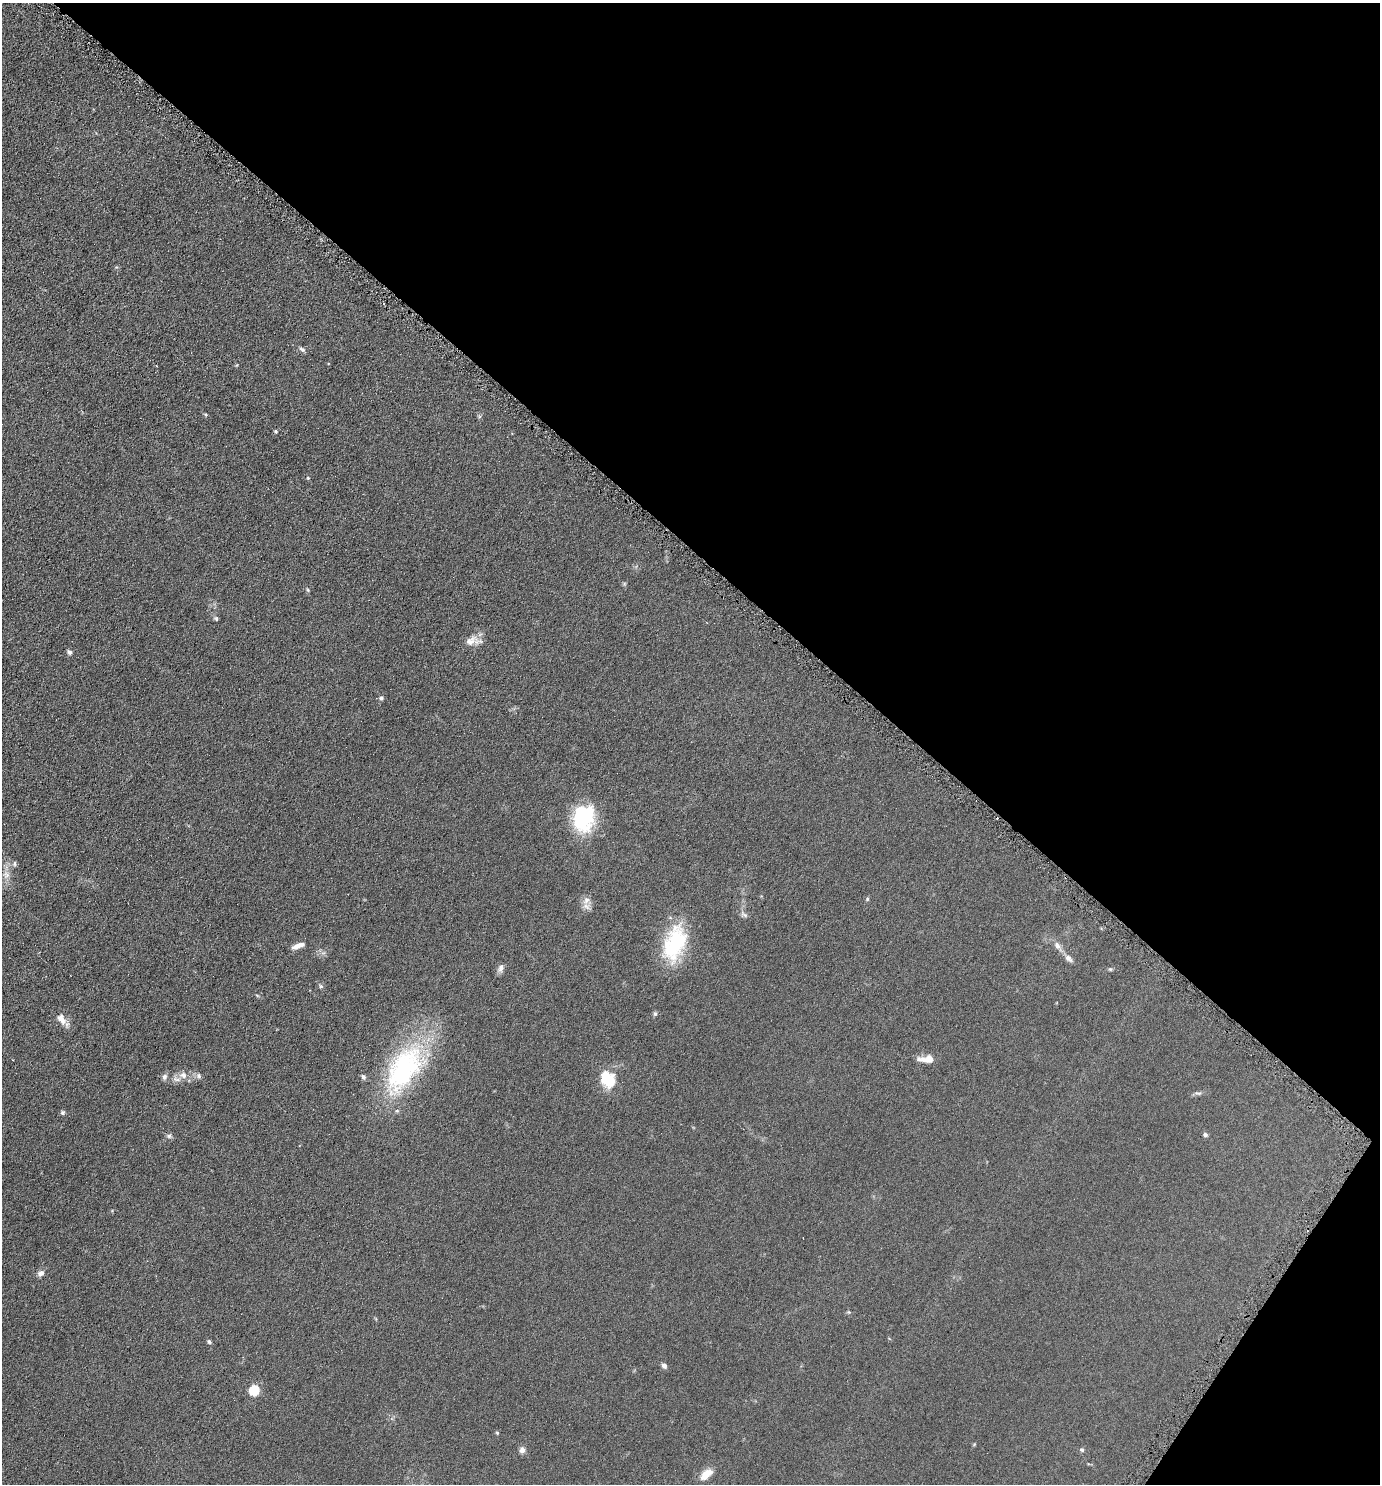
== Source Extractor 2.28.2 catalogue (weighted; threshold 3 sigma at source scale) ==
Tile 8 of 4 x 4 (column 4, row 2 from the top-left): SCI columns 4285-5662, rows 2973-4454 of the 5952 x 5946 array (HDU 1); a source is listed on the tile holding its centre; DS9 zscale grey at full resolution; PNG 1382 x 1486 px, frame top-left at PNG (2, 3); no overlay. Shown black and unused: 39% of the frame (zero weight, under 4 of 8 exposures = <1% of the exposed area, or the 3 px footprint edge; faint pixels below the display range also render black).
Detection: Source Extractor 2.28.2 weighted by HDU 2 'WHT'; one run over the whole footprint, this tile lists its part. Background 0.0906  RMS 0.0077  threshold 0.0316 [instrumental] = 3 sigma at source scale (4.09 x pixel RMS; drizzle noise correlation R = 1.36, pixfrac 0.8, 0.05/0.05 arcsec/px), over >= 5 px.
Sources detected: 50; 1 inside a brighter object's white glare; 2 cosmic-ray / hot-pixel residue — not listed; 2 inside a brighter listed object's ellipse — not listed separately; the other 45 listed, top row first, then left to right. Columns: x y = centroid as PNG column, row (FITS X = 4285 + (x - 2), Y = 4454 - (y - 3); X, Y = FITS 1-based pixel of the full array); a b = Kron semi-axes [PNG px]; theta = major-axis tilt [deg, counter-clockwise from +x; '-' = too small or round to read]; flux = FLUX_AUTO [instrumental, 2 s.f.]
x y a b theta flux
302 349 9 5 -32 1.8
205 414 5 4 - 0.74
276 431 4 4 - 0.85
308 478 5 4 - 0.72
624 584 6 4 72 0.9
308 590 5 4 - 0.82
216 619 7 5 -50 1.2
473 641 22 10 5 7.1
70 652 7 5 -30 1.8
381 698 6 6 - 1.6
584 819 30 24 57 50
15 863 8 4 -90 1.2
6 875 12 10 -76 4.9
867 899 5 4 - 0.94
586 901 14 9 63 4.7
745 915 11 4 -40 1.8
675 943 43 24 72 49
298 946 16 5 20 5.3
1058 946 17 8 -53 4.7
1069 958 13 8 -41 3.3
500 968 12 7 60 2.9
1110 969 5 5 - 0.99
321 986 6 6 - 1.4
655 1014 6 5 - 1.2
61 1019 16 9 -56 6.5
927 1059 18 7 1 8.7
404 1069 72 36 58 110
183 1075 11 9 -31 4.5
199 1076 8 6 -77 1.7
164 1077 8 6 -81 2.2
608 1079 19 15 -56 22
1198 1093 10 5 -7 1.7
62 1113 6 6 - 1.2
1205 1135 6 5 - 1.6
169 1136 8 5 -27 1.6
41 1273 9 7 38 3.3
849 1312 6 5 - 0.87
209 1342 6 5 - 1.2
664 1366 7 6 - 2.3
254 1390 5 5 - 46
497 1433 5 4 - 0.74
974 1444 5 4 - 0.64
522 1450 8 7 - 3
1082 1450 6 5 - 1.3
706 1474 17 9 41 8.4
Overlapping masked pixels (flux is a lower limit): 1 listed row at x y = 404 1069